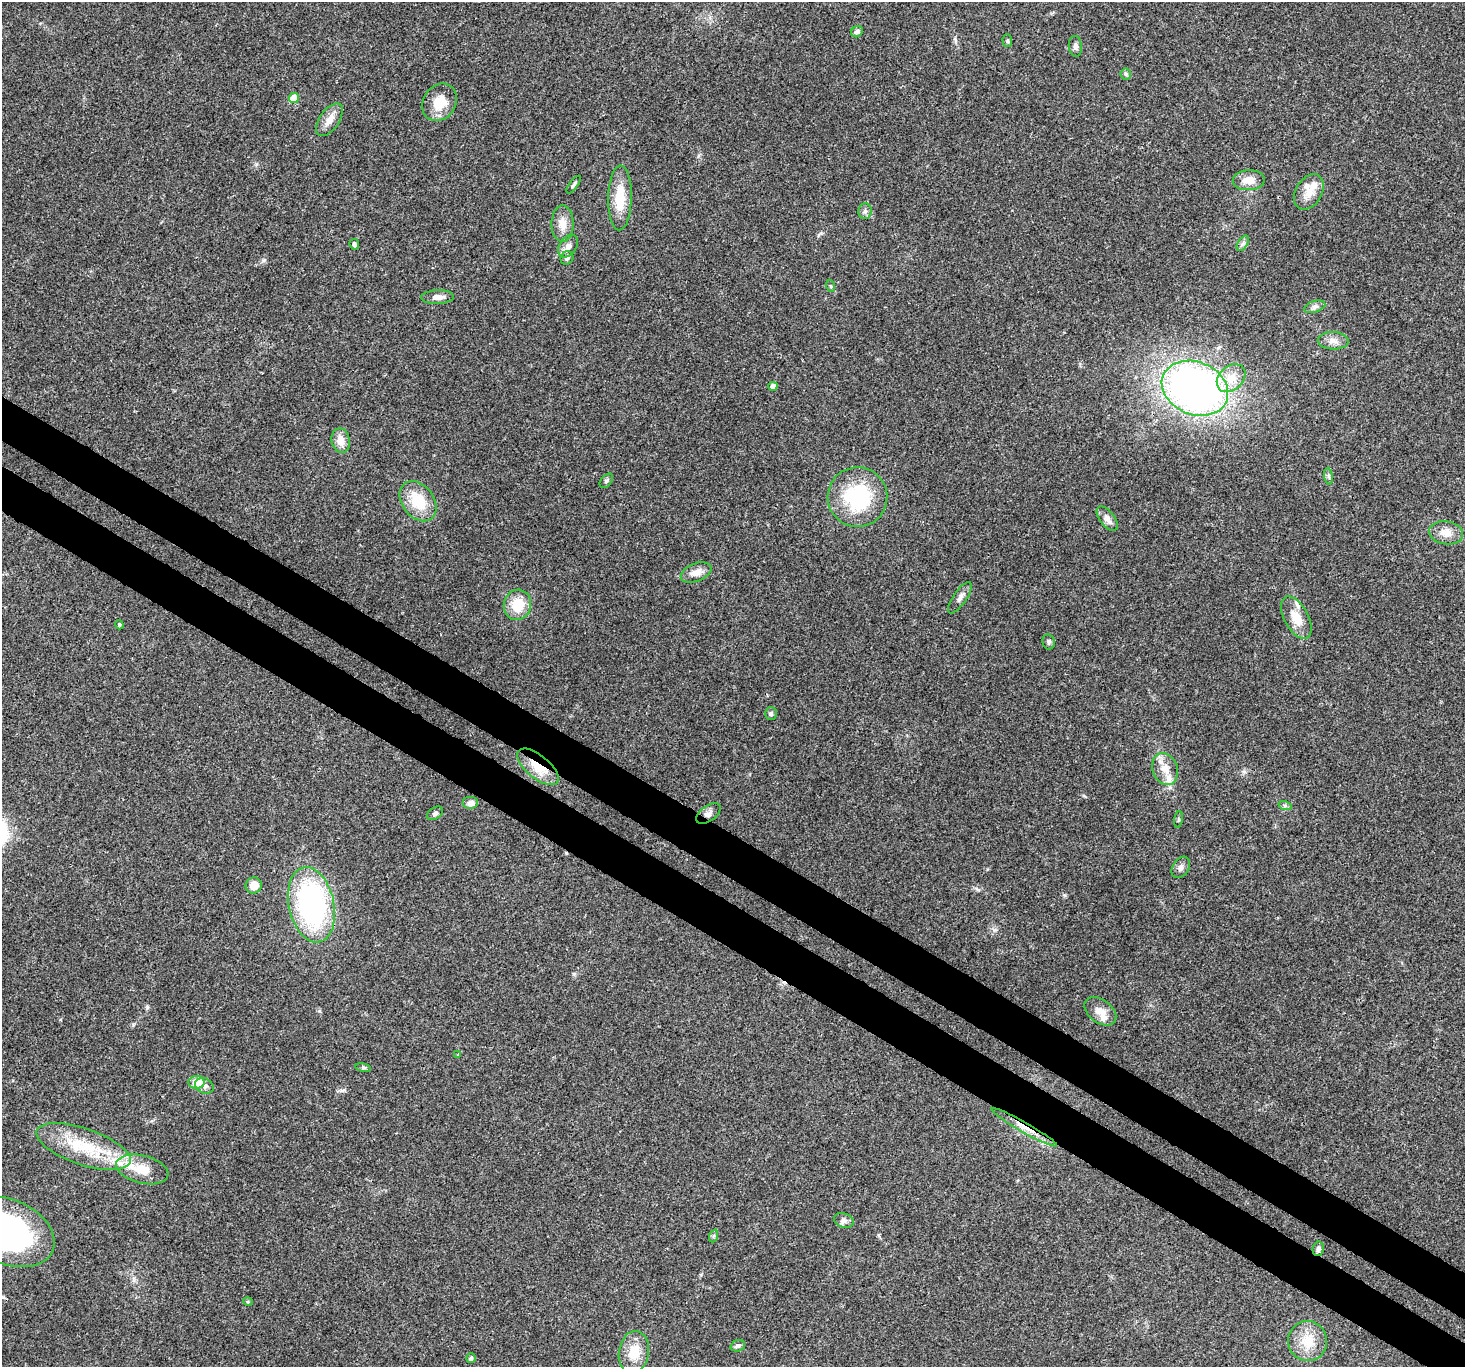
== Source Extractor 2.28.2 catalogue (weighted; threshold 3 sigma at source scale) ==
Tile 6 of 4 x 4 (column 2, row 2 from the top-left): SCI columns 1496-2958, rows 2970-4334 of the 5924 x 6005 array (HDU 1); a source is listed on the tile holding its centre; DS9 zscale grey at full resolution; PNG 1467 x 1369 px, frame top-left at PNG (2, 2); each listed source drawn as its Kron ellipse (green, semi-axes under 4 px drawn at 4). Shown black and unused: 7% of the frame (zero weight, under 3 of 4 exposures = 5% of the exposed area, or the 3 px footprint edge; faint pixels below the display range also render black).
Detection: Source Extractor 2.28.2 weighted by HDU 2 'WHT'; one run over the whole footprint, this tile lists its part. Background 0.0555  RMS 0.0041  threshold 0.0184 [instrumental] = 3 sigma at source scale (4.5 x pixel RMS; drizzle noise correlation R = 1.50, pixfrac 1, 0.0396/0.0396 arcsec/px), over >= 5 px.
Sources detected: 69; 4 inside a brighter listed object's ellipse — not listed separately; the other 65 listed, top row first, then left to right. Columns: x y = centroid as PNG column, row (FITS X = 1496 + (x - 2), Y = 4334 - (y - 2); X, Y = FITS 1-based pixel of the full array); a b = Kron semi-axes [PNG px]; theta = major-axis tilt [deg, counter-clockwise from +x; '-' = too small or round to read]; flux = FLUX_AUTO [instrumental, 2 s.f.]
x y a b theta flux
857 32 6 5 - 1.5
1007 41 6 4 -87 0.62
1075 46 10 6 -83 1.4
1126 74 5 5 - 0.67
294 98 5 5 - 8.4
440 102 20 16 55 8.4
329 120 19 9 55 4.2
1249 180 16 10 2 5
574 185 10 4 54 0.86
1309 192 19 13 59 6
620 198 32 11 89 11
865 211 8 6 88 1.2
563 224 18 11 90 4.5
1243 243 8 5 59 1.1
354 244 5 4 - 0.79
568 246 12 8 57 2.6
567 258 7 6 - 1.1
831 286 6 4 -71 0.53
438 297 16 7 2 2.8
1315 307 11 5 18 1.5
1333 341 15 8 -2 2.9
1231 378 16 12 43 6.6
773 386 4 4 - 2.8
1195 388 34 26 -23 180
341 441 12 9 -79 4.4
1329 476 8 4 -81 0.9
606 481 8 5 50 0.8
857 497 30 30 - 32
418 501 22 16 -52 13
1107 519 14 7 -53 2.8
1446 533 17 11 -9 4.4
696 572 16 9 21 3.6
960 598 18 6 56 2.2
517 605 15 13 73 10
1296 618 23 12 -62 7.3
119 625 4 3 - 0.46
1049 642 8 6 -79 0.95
771 714 6 6 - 0.98
538 767 25 11 -39 9.7
1165 769 16 12 -70 5.4
471 803 8 6 0 2.2
1285 806 7 4 -18 0.79
435 813 9 5 32 0.99
708 813 14 7 35 2
1178 819 8 4 81 0.71
1181 867 11 8 58 1.9
254 885 8 8 - 4.9
311 905 38 22 -77 92
1100 1011 18 11 -38 4.5
458 1055 4 4 - 0.34
363 1068 8 4 -9 0.66
196 1082 8 6 -3 6.6
205 1086 9 7 -25 1.7
1024 1127 38 5 -30 5.4
83 1146 49 18 -19 21
142 1169 27 14 -14 9.2
844 1220 10 7 -21 1.6
8 1232 49 32 -23 84
713 1236 6 4 70 0.63
1318 1249 7 5 81 1.1
248 1302 5 3 - 0.42
1308 1341 20 19 - 8.8
738 1346 7 5 19 0.92
634 1352 21 15 81 8.8
471 1358 5 4 - 1.1
Overlapping masked pixels (flux is a lower limit): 3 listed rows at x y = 538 767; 708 813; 1024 1127
Isophote crosses this tile's border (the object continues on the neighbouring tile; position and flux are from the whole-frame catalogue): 1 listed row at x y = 8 1232
Unlisted compact peaks at least as high as the median listed source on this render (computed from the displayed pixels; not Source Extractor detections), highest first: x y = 264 260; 147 1007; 574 974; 256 164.